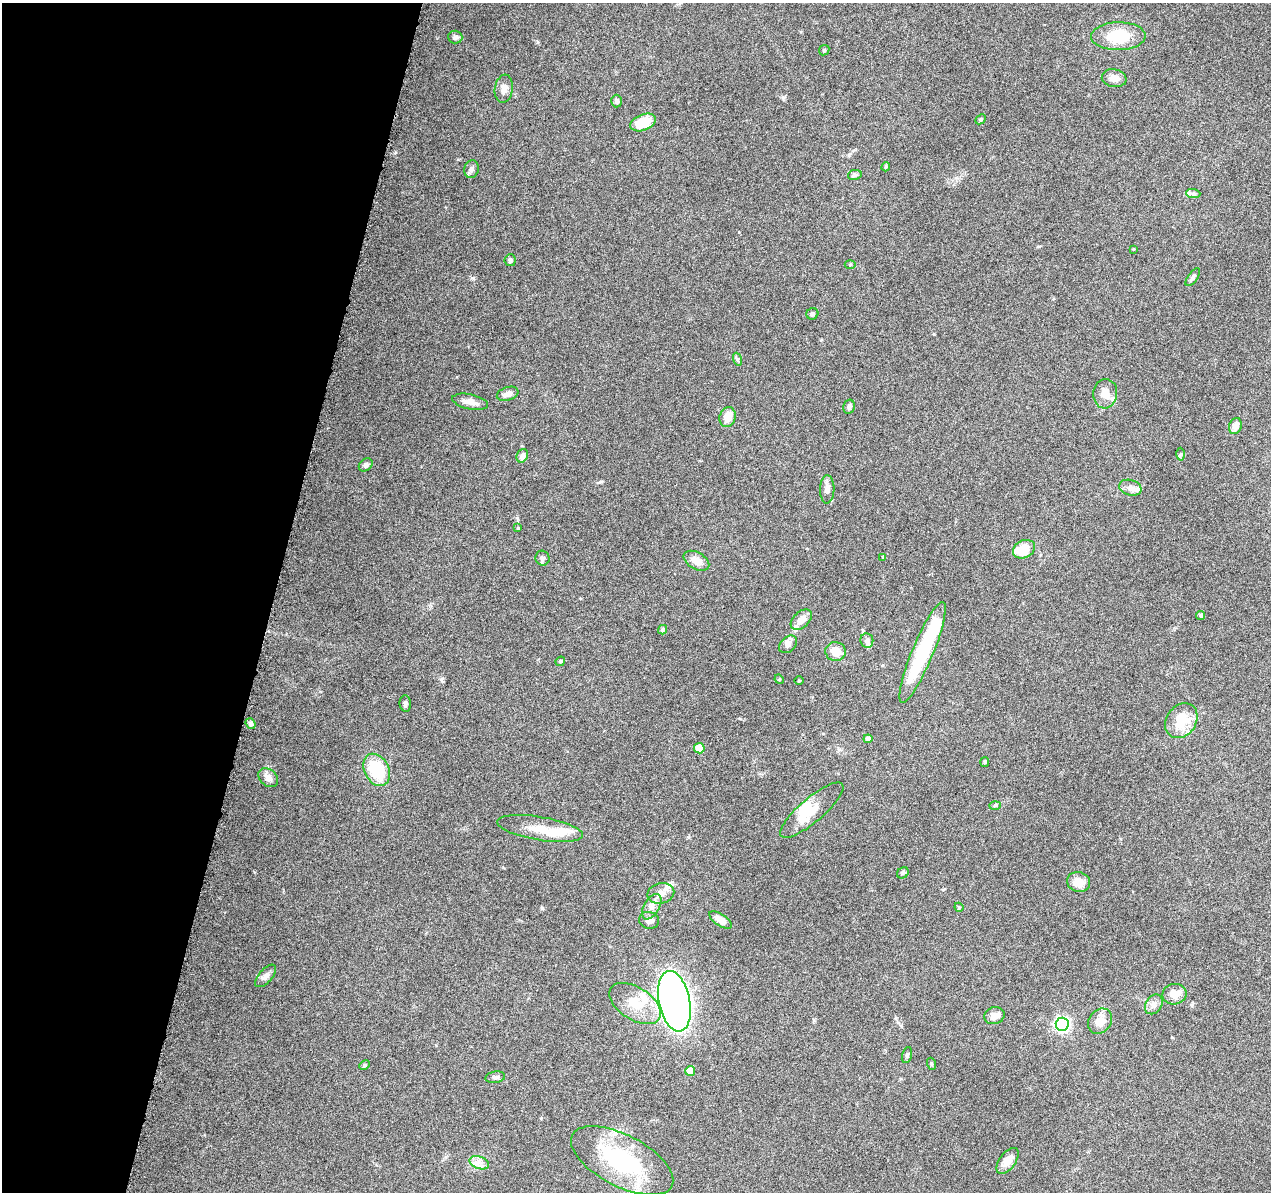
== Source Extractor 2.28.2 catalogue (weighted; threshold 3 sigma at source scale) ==
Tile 9 of 4 x 4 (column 1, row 3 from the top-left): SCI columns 25-1293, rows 1494-2683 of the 5116 x 5307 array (HDU 1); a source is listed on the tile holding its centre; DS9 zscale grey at full resolution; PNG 1273 x 1194 px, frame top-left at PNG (2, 3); each listed source drawn as its Kron ellipse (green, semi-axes under 4 px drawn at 4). Shown black and unused: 21% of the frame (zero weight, under 9 of 18 exposures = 2% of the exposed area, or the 3 px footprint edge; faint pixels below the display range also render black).
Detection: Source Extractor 2.28.2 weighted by HDU 2 'WHT'; one run over the whole footprint, this tile lists its part. Background 0.116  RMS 0.0038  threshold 0.0155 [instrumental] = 3 sigma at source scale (4.09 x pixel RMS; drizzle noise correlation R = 1.36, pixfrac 0.8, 0.0396/0.0396 arcsec/px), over >= 5 px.
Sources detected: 90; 3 inside a brighter object's white glare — neither listed nor drawn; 9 inside a brighter listed object's ellipse — not listed separately; the other 78 listed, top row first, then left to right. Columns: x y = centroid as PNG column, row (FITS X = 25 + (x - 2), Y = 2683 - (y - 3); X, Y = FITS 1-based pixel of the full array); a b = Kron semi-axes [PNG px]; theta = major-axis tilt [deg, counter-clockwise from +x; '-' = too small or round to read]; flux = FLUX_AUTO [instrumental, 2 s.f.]
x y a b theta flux
1118 36 27 14 1 13
455 37 7 6 - 1.1
824 50 6 4 45 0.43
1114 78 12 9 -10 2.4
504 89 14 9 82 2.6
616 101 6 5 - 1.1
980 119 6 4 41 0.46
643 122 13 8 21 8.6
886 167 4 3 - 0.38
471 169 9 7 75 1.1
855 175 7 5 11 0.88
1193 194 7 4 -1 0.79
1133 249 3 3 - 0.29
510 260 6 5 - 0.85
850 265 5 3 - 0.37
1193 277 10 5 54 0.89
812 314 6 5 - 0.83
737 359 7 4 -72 0.55
508 394 11 6 18 2
1105 394 15 12 85 4.4
470 402 18 7 -12 2.5
849 407 7 5 76 1.1
728 417 10 8 69 4
1235 426 8 6 69 2.7
1180 454 6 4 89 0.57
522 456 7 5 63 1.6
366 465 7 5 38 1.1
1130 488 11 7 -16 1.8
827 489 14 7 88 2
518 528 4 4 - 0.3
1024 549 11 8 27 7.3
883 557 4 4 - 0.43
542 558 7 7 - 1
696 561 14 8 -29 3.4
1201 615 4 4 - 0.86
801 620 12 7 43 2.7
663 630 5 4 - 0.97
867 640 7 6 - 1.1
788 644 10 7 42 1.3
836 651 10 9 - 4.6
923 652 54 10 67 27
560 661 5 4 - 0.52
779 679 5 4 - 0.37
799 681 4 3 - 0.26
405 704 8 5 -84 0.8
1181 721 19 14 54 8.6
250 724 6 4 -49 0.79
868 739 4 4 - 1.2
699 748 5 5 - 7.7
985 762 5 4 - 0.43
377 770 17 12 -62 17
268 778 11 8 -41 2
995 805 6 4 2 0.41
812 810 40 12 40 8.3
540 828 43 11 -9 8.1
903 873 6 5 - 0.54
1079 882 11 10 - 4.2
661 893 13 10 13 2.9
652 907 14 7 59 2.3
959 907 5 4 - 0.38
649 920 10 8 -17 1.7
720 920 13 6 -34 2.9
266 976 14 6 48 1.8
1174 994 12 10 12 4.2
674 1001 31 15 -79 290
635 1003 29 16 -33 9.2
1154 1004 10 8 55 1.7
994 1016 10 8 17 2.5
1100 1021 14 11 51 4.8
1062 1024 6 6 - 83
907 1055 8 5 75 0.66
932 1064 6 4 -71 0.45
364 1065 5 4 - 0.48
690 1071 5 5 - 5.8
495 1077 10 6 10 1
622 1161 56 25 -27 35
1007 1161 15 8 54 3.5
479 1163 10 6 -20 1.7
Unlisted compact peaks at least as high as the median listed source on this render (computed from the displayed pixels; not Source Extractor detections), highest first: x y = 473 278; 441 679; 517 518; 542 908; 600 482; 538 42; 783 97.